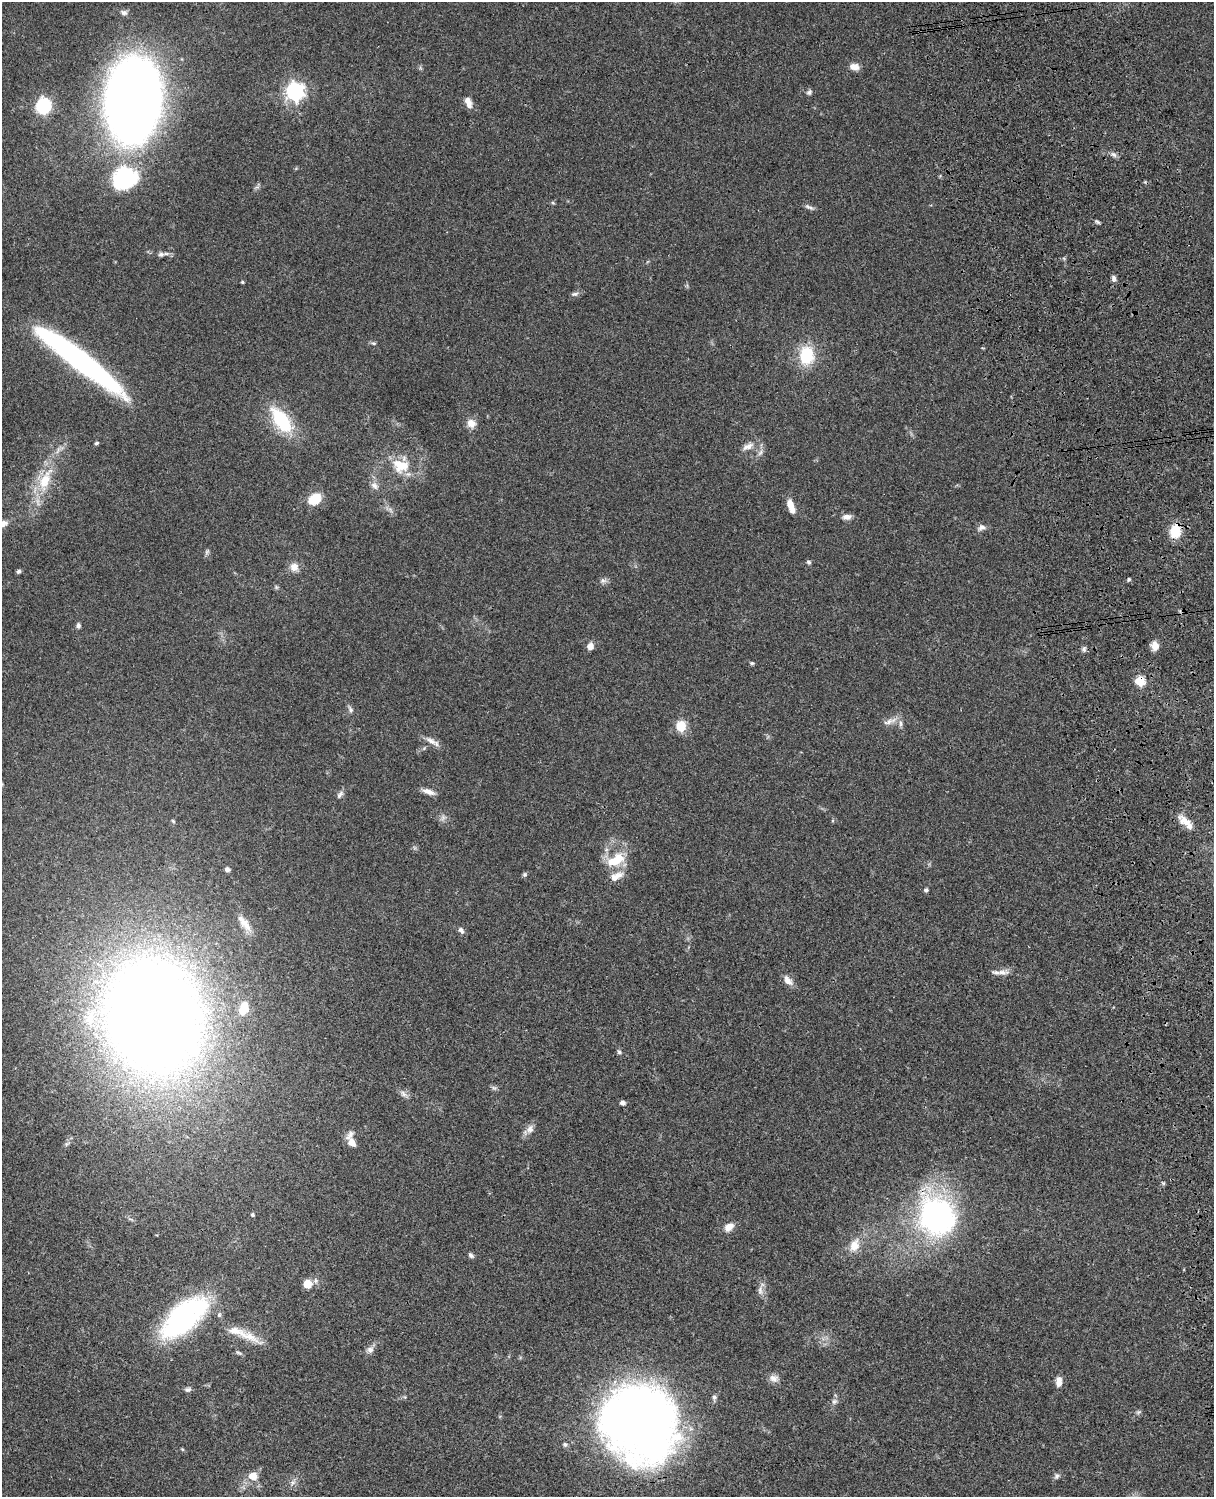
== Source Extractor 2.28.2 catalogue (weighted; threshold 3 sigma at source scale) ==
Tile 6 of 4 x 3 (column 2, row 2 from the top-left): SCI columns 1333-2544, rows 1773-3267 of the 5088 x 4927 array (HDU 1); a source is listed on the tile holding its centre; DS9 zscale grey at full resolution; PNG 1216 x 1499 px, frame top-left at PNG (2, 2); no overlay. Shown black and unused: <1% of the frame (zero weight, under 3 of 4 exposures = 6% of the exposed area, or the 3 px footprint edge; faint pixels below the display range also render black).
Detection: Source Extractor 2.28.2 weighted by HDU 2 'WHT'; one run over the whole footprint, this tile lists its part. Background 0.0788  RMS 0.0059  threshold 0.0265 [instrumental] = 3 sigma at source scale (4.5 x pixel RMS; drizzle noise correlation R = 1.50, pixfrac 1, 0.05/0.05 arcsec/px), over >= 5 px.
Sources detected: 99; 6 inside a brighter listed object's ellipse — not listed separately; the other 93 listed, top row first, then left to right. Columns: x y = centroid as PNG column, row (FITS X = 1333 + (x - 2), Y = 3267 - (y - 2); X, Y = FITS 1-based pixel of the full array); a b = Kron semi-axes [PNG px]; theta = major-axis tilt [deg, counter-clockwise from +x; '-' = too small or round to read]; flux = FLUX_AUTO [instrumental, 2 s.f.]
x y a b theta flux
124 12 9 6 -12 2.1
854 67 11 8 -8 4.3
295 91 7 7 - 220
809 92 7 6 - 1.5
133 100 59 37 85 720
469 105 11 9 -70 3.2
43 106 7 6 - 130
1114 155 9 5 -40 1.7
125 178 33 29 23 51
553 203 6 3 -19 0.69
809 207 13 5 -27 1.8
1098 222 8 4 -27 0.99
161 254 9 6 -1 1.7
1114 278 8 6 -76 1.7
242 282 4 3 - 0.71
575 294 10 5 6 1.6
374 343 6 5 - 1
806 355 16 12 85 29
79 359 96 15 -37 180
281 420 35 16 -54 33
471 423 11 10 - 4.9
97 443 5 4 - 1
748 446 17 8 26 4.5
760 453 10 5 54 1.8
401 466 23 17 -14 17
45 480 37 15 66 22
374 486 11 7 -51 3
314 499 13 10 31 13
790 504 11 8 -68 5.5
847 517 11 6 5 3.3
2 523 14 8 8 4.2
982 527 10 8 27 2.6
1175 531 13 10 88 15
207 552 9 5 63 1.2
809 562 6 5 - 1.2
294 567 11 11 - 4.7
18 571 5 5 - 1.2
1129 579 5 4 - 0.78
603 581 9 7 -3 1.9
276 587 6 4 -46 0.85
78 625 7 6 - 1.4
590 646 7 6 - 4.5
1155 646 10 8 -90 4.8
1084 649 8 5 -89 1.5
752 663 5 4 - 0.83
1140 681 5 5 - 32
350 709 10 6 -64 1.7
888 722 17 7 27 3.7
901 723 9 4 -89 1.5
681 726 10 10 - 11
431 741 19 7 -32 4.1
428 792 16 6 -18 3.7
340 795 12 6 48 1.9
173 821 6 3 -45 0.68
1185 821 19 10 -35 6.7
618 859 19 16 62 15
227 869 7 5 -8 1.6
525 875 6 6 - 1
926 890 5 4 - 1.3
244 923 26 9 -52 6.8
461 930 9 6 -56 1.9
1002 972 18 6 -2 3.7
788 980 15 8 -50 4.1
243 1008 14 8 72 8.9
154 1015 74 60 -75 1300
619 1052 7 5 -56 1.1
494 1088 8 5 -43 1.2
403 1094 11 7 -41 2.4
622 1103 6 5 - 1.9
530 1129 12 9 64 3.6
351 1141 16 8 -74 6.8
252 1215 4 4 - 1.1
937 1216 33 31 -59 160
729 1227 11 8 37 5.2
854 1245 17 12 69 7.9
471 1255 7 5 -45 1.4
307 1284 6 6 - 13
760 1290 14 7 -89 3.1
183 1318 36 18 42 160
236 1331 38 11 -20 12
370 1350 9 9 - 2.7
238 1353 9 4 -30 1
774 1378 13 9 -21 3.3
1059 1382 11 6 89 4.7
188 1390 8 6 2 1.5
714 1398 9 5 87 1.5
834 1401 8 8 - 1.9
1138 1412 8 5 25 1.1
639 1424 71 62 -43 500
565 1445 7 6 - 1.2
253 1476 10 9 - 6.7
1057 1476 9 6 68 1.6
292 1483 7 4 72 1.4
Overlapping masked pixels (flux is a lower limit): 3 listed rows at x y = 1175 531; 1140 681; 937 1216
Isophote crosses this tile's border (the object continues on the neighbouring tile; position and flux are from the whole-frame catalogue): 1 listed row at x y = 2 523